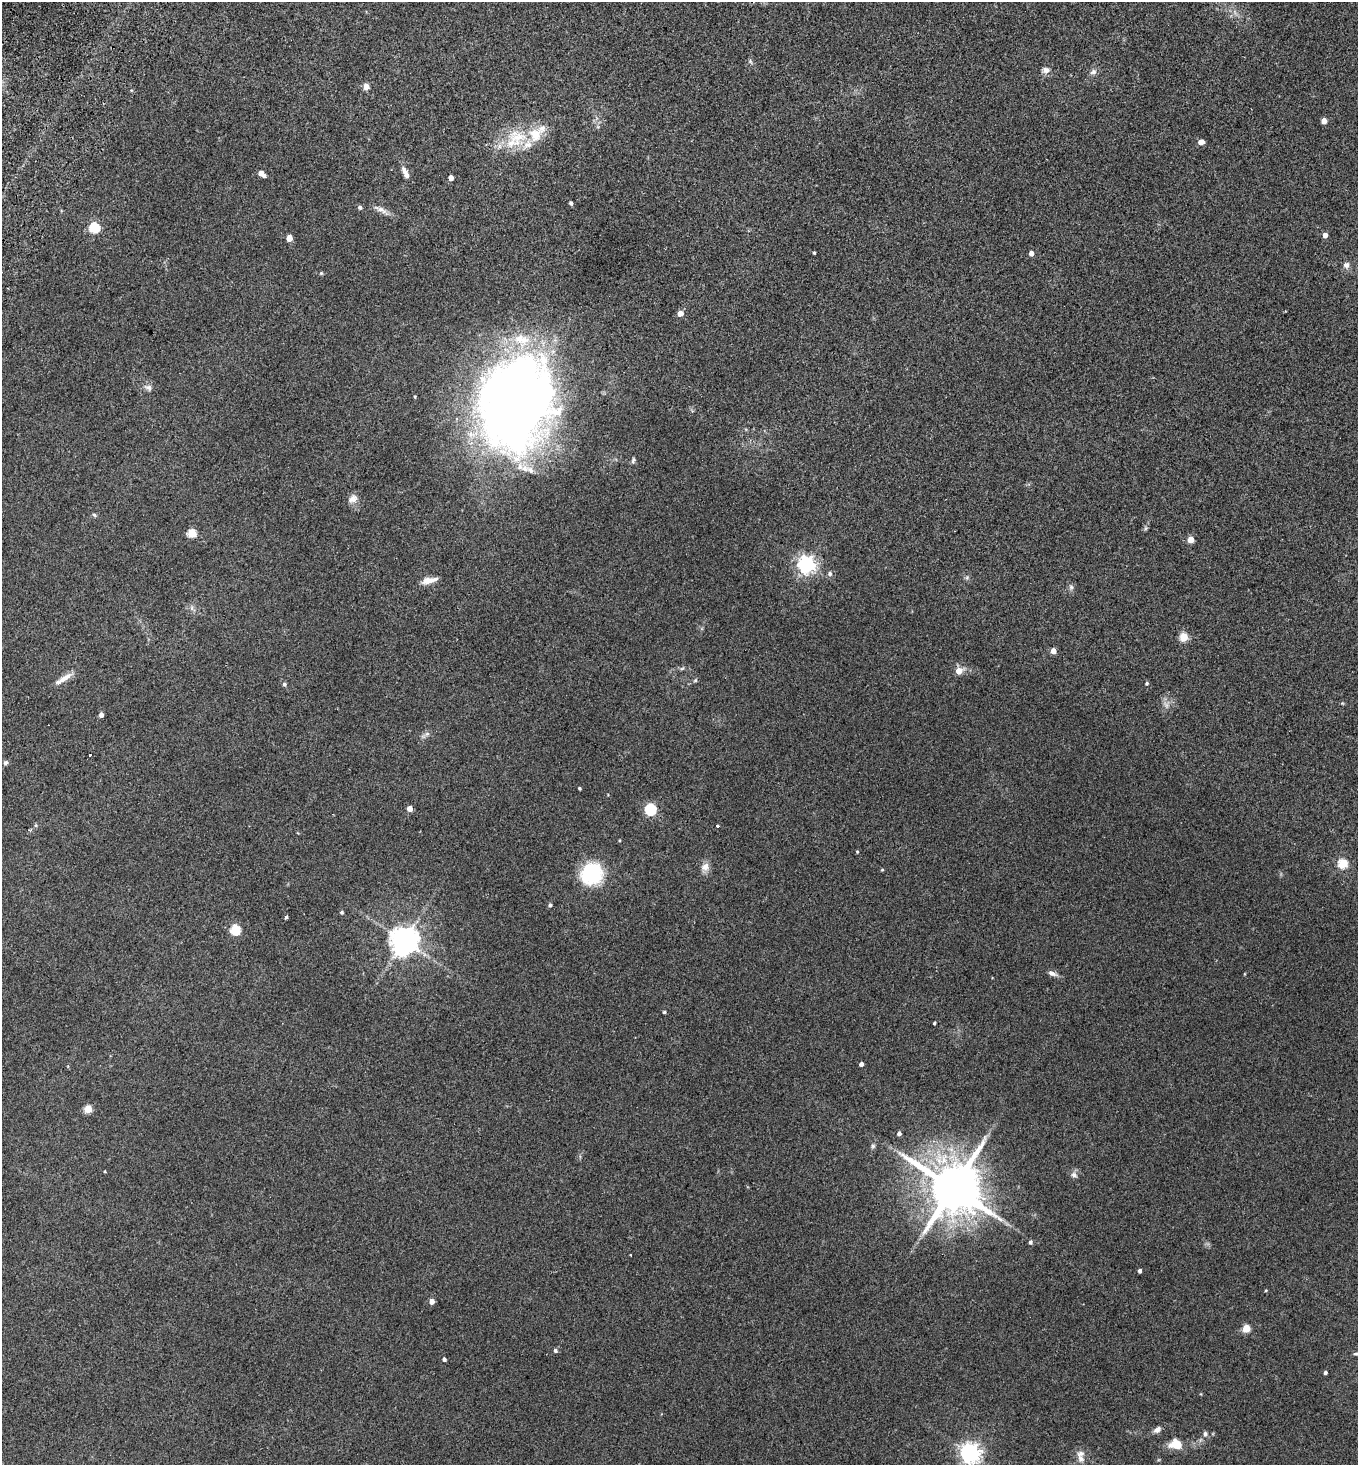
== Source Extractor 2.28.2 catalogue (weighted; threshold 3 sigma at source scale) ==
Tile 11 of 4 x 4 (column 3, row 3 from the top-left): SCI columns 2912-4267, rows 1499-2961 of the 5962 x 5923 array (HDU 1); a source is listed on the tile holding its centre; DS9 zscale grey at full resolution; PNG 1360 x 1467 px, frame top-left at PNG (2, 2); no overlay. Shown black and unused: <1% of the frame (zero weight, under 2 of 3 exposures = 3% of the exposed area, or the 3 px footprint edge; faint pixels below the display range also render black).
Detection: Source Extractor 2.28.2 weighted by HDU 2 'WHT'; one run over the whole footprint, this tile lists its part. Background 0.0747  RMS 0.0096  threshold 0.0432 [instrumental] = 3 sigma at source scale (4.5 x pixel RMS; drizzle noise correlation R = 1.50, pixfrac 1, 0.05/0.05 arcsec/px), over >= 5 px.
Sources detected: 93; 1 too faint to see at this stretch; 1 inside a brighter object's white glare — not listed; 5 inside a brighter listed object's ellipse — not listed separately; the other 86 listed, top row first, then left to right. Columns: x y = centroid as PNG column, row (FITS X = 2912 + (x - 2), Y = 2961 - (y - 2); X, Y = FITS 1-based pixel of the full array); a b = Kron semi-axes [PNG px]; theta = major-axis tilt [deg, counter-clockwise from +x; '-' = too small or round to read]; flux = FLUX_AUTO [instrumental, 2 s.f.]
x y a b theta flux
1046 70 10 7 7 4.4
1093 72 10 7 27 3.2
366 86 5 4 - 11
1324 121 4 4 - 8.5
542 129 14 10 48 7
517 137 28 22 -13 33
1201 142 6 4 12 6.8
405 173 15 6 -65 5.9
262 174 7 4 -38 7.7
451 178 4 4 - 6.4
571 203 4 3 - 2
360 207 5 5 - 2.1
381 210 18 7 -25 5.7
94 228 5 5 - 71
1325 235 4 4 - 5.4
289 238 5 4 - 12
814 253 3 3 - 0.95
1031 253 4 4 - 5.8
1346 265 7 6 - 4
321 273 5 4 - 1
680 313 5 4 - 8.7
148 387 10 7 -23 3.5
415 397 3 2 - 0.86
517 401 93 71 70 840
633 460 8 4 79 1.8
353 499 13 10 31 5.8
94 515 6 5 - 1.3
1146 528 6 4 71 1.4
192 533 5 5 - 37
1191 539 4 4 - 14
807 564 6 6 - 390
830 573 6 5 - 2.5
967 577 6 4 47 1.5
429 580 20 7 13 8.2
1071 587 6 6 - 2.1
192 608 7 4 -90 2
1184 637 5 5 - 33
1053 651 4 4 - 7.4
959 671 5 5 - 11
63 679 28 6 32 8.1
695 680 5 4 - 1.3
1147 683 4 4 - 1.5
284 684 6 5 - 1.6
101 715 4 4 - 5.2
427 734 7 6 - 2.4
90 755 3 3 - 2.7
5 763 6 6 - 1.9
579 788 3 3 - 1.3
410 808 4 4 - 8.4
650 809 5 5 - 100
718 826 3 3 - 3.6
857 852 4 3 - 0.89
1343 863 5 5 - 48
705 867 12 10 51 6.1
882 870 4 3 - 0.9
592 874 27 25 47 48
550 905 5 4 - 1.8
342 912 4 4 - 1.5
286 917 4 3 - 1.6
235 930 5 5 - 56
404 941 8 8 - 1200
1052 973 10 6 -29 3.9
664 1012 4 3 - 1.3
934 1023 4 3 - 0.94
861 1064 4 4 - 3.3
88 1109 5 5 - 24
899 1133 4 4 - 2.8
985 1138 9 4 82 2.2
873 1146 6 6 - 1.7
105 1171 3 3 - 0.83
1074 1175 9 7 -27 3.2
953 1188 15 14 - 5700
1030 1242 4 4 - 2.4
630 1255 3 2 - 0.67
1140 1271 4 3 - 2.8
432 1301 4 4 - 6
1246 1328 5 4 - 25
555 1350 5 5 - 2
1356 1354 7 3 1 1.3
444 1359 4 3 - 2.3
1325 1372 3 3 - 2
1157 1430 10 7 37 3.6
1205 1434 7 6 - 2.3
1176 1444 16 12 -4 14
970 1453 7 7 - 530
1081 1459 12 9 -70 7.1
Isophote crosses this tile's border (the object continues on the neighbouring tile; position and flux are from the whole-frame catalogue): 2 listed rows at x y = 1356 1354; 970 1453